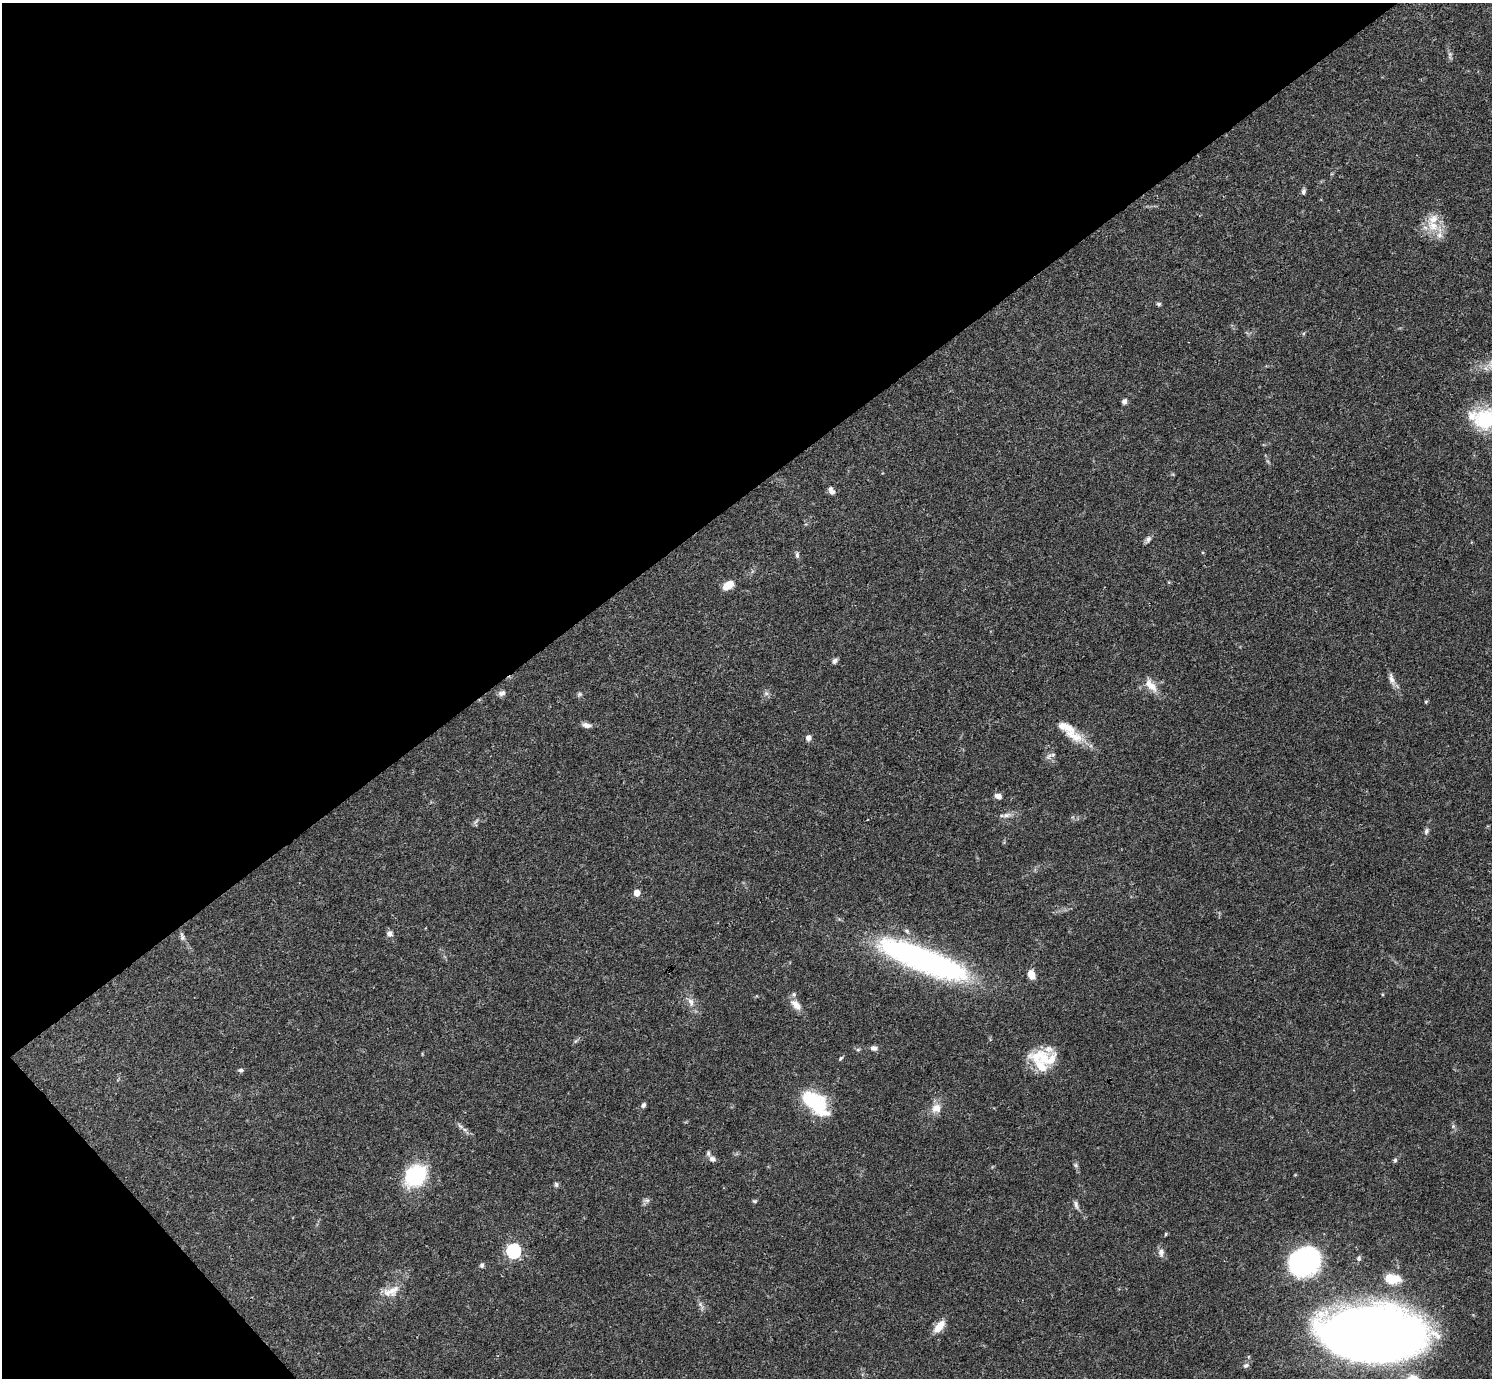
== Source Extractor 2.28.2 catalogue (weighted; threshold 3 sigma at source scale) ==
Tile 5 of 4 x 4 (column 1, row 2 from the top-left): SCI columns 1-1490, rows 2909-4284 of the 5962 x 5959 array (HDU 1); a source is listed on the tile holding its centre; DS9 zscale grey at full resolution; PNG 1494 x 1380 px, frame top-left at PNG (2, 3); no overlay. Shown black and unused: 38% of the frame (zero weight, under 3 of 4 exposures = <1% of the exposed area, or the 3 px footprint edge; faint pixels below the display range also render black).
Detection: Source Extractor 2.28.2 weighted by HDU 2 'WHT'; one run over the whole footprint, this tile lists its part. Background 0.0412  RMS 0.0026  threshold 0.0119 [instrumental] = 3 sigma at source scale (4.5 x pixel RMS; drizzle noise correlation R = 1.50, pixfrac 1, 0.05/0.05 arcsec/px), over >= 5 px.
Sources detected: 71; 1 inside a brighter object's white glare — not listed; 9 inside a brighter listed object's ellipse — not listed separately; the other 61 listed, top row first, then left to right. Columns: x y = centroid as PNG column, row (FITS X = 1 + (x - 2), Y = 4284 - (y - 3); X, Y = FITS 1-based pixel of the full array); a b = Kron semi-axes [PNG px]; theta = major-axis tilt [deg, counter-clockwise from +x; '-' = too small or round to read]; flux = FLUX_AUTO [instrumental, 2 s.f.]
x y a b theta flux
1303 191 8 5 84 0.68
1433 226 17 15 -37 5.4
1159 304 6 5 - 0.48
1124 401 6 6 - 0.86
1485 419 34 28 1 15
831 490 10 6 -53 1.2
1148 539 8 6 65 0.82
797 555 8 5 -90 0.59
728 585 11 7 36 3.9
835 661 8 5 51 0.71
1391 679 16 6 -74 1.5
1151 685 18 9 -46 3.3
502 693 10 7 26 0.95
766 693 6 6 - 0.67
579 694 7 5 21 0.5
1426 702 5 5 - 0.3
586 725 11 6 -10 1.2
1062 726 10 9 - 1.6
808 737 6 5 - 1.4
1076 737 17 14 -50 3.9
1049 756 11 6 47 0.96
998 796 8 6 -16 1.2
1006 815 12 6 10 1.3
476 822 10 3 50 0.48
1426 831 8 6 72 0.71
637 893 5 4 - 4.1
389 934 7 7 - 0.99
182 938 6 6 - 0.6
923 960 97 23 -21 80
1031 974 11 8 -72 2.3
691 1002 11 7 -63 1.5
796 1005 16 9 -49 2.3
874 1048 8 6 -1 1
858 1050 6 4 1 0.39
841 1058 6 4 49 0.37
1044 1058 41 17 -9 9.1
240 1070 7 4 1 0.52
810 1099 18 11 -37 15
643 1105 7 5 56 0.67
936 1108 13 12 - 2.6
460 1126 8 4 -44 0.63
712 1159 9 7 -15 1
1395 1160 6 4 -90 0.46
1076 1165 7 5 -22 0.49
415 1176 23 19 39 19
556 1184 7 5 -88 0.55
647 1200 7 6 - 0.71
754 1201 6 4 -20 0.36
1076 1204 12 5 -72 0.86
1166 1234 5 3 - 0.25
514 1251 6 6 - 55
1161 1252 10 8 -88 1.3
1359 1258 7 6 - 0.65
1304 1262 20 16 16 81
482 1265 6 5 - 0.58
1392 1278 19 11 -11 5.8
391 1291 23 12 22 3.7
700 1304 7 5 -46 0.67
939 1326 16 8 50 3.6
1369 1334 65 33 -4 610
1246 1365 8 6 25 0.74
Isophote crosses this tile's border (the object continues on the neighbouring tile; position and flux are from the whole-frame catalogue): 1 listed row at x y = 1485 419